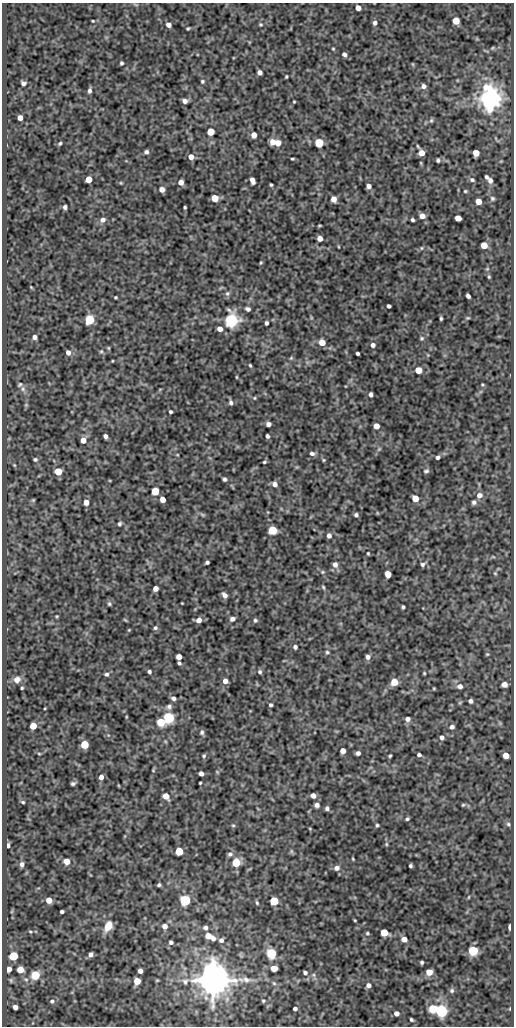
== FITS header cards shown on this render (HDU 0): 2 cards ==
NAXIS1  =                  512
NAXIS2  =                 1024

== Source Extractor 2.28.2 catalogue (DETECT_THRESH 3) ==
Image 512 x 1024 px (HDU 0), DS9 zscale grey, 1 PNG px = 1 image px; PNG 516 x 1028 px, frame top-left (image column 1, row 1024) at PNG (2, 3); no overlay
Background 76.2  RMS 0.49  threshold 1.48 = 3 sigma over >= 5 px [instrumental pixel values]
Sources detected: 255; all 255 listed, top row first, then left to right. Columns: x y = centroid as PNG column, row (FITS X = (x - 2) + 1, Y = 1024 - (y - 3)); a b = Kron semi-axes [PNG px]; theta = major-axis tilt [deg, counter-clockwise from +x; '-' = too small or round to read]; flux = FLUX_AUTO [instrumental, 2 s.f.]
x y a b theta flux
135 5 7 3 -19 38
358 8 5 4 - 270
93 21 3 2 - 30
456 21 5 5 - 610
375 23 5 4 - 110
261 24 5 4 - 38
168 25 5 4 - 160
188 29 4 3 - 40
492 48 5 3 - 28
333 49 3 3 - 31
344 54 4 4 - 99
122 63 4 3 - 55
412 64 5 3 - 28
260 72 5 4 - 130
286 77 4 3 - 38
202 81 4 4 - 48
23 83 5 5 - 110
423 86 6 5 - 130
89 91 6 4 86 87
490 98 7 6 - 39000
185 101 5 4 - 140
294 102 3 2 - 30
20 118 4 4 - 230
431 120 7 5 68 54
210 132 5 5 - 920
254 135 5 4 - 280
273 142 5 5 - 310
60 143 4 3 - 51
278 143 5 5 - 330
319 143 5 5 - 2000
146 152 5 4 - 80
421 153 5 5 - 300
476 153 5 5 - 460
191 157 5 5 - 290
292 159 4 2 - 33
438 160 4 3 - 56
421 163 5 3 - 28
486 177 4 3 - 63
89 179 5 5 - 540
252 180 6 4 -69 220
472 180 6 5 - 69
490 180 6 5 - 120
181 182 5 4 - 210
121 183 5 4 - 31
271 185 3 3 - 39
369 186 4 4 - 130
162 189 5 4 - 190
465 191 3 3 - 36
215 198 5 5 - 700
492 198 6 5 - 56
334 199 5 5 - 230
478 201 5 4 - 320
65 207 4 4 - 94
185 207 3 3 - 43
422 216 5 5 - 220
458 218 5 5 - 300
103 220 7 5 25 150
412 220 4 3 - 64
320 238 5 4 - 250
484 245 5 5 - 480
421 248 5 3 - 30
261 263 4 3 - 34
489 277 4 3 - 34
31 287 4 3 - 28
227 293 7 6 - 76
468 296 5 4 - 100
116 297 3 3 - 36
389 306 4 3 - 81
248 309 5 4 - 95
441 318 4 3 - 45
468 318 6 3 -1 34
89 320 5 5 - 2700
231 320 6 6 - 8400
266 323 4 3 - 71
220 329 5 4 - 200
34 337 5 4 - 110
422 338 5 5 - 47
322 342 5 5 - 510
373 345 5 5 - 110
109 348 6 4 -89 34
101 351 5 5 - 45
68 352 5 4 - 170
358 353 4 3 - 63
291 358 6 4 45 41
112 361 3 2 - 24
250 365 4 3 - 40
418 370 5 5 - 540
236 377 4 3 - 28
20 384 6 4 50 46
482 384 3 3 - 29
23 389 8 6 -89 99
371 394 4 4 - 100
254 398 5 4 - 36
231 402 6 5 - 96
170 412 4 3 - 56
268 424 4 4 - 140
376 426 5 4 - 350
105 436 5 4 - 100
267 436 4 3 - 81
83 440 5 4 - 260
379 449 7 4 45 49
312 453 6 5 - 100
437 457 5 4 - 90
35 459 4 4 - 57
324 460 4 4 - 35
264 462 3 3 - 41
14 465 5 4 - 30
58 471 5 5 - 720
426 471 7 5 8 68
225 479 4 4 - 75
275 484 6 5 - 160
155 491 5 5 - 1000
479 495 7 6 - 190
415 498 5 5 - 570
163 499 5 4 - 320
33 500 5 4 - 38
86 502 5 5 - 260
474 502 6 6 - 89
202 515 8 4 -19 59
356 515 4 4 - 73
119 524 6 4 47 66
273 530 5 5 - 1700
329 535 5 5 - 130
368 553 3 2 - 34
207 562 4 4 - 67
335 564 7 6 - 160
423 564 6 5 - 83
322 572 5 5 - 45
495 573 5 4 - 38
388 574 5 5 - 440
323 587 6 4 -60 43
155 589 5 4 - 210
224 595 6 5 - 140
182 603 2 2 - 21
109 604 5 5 - 55
403 607 4 3 - 52
57 616 4 3 - 30
232 619 5 4 - 140
125 620 6 3 -37 33
199 620 6 5 - 170
255 620 5 5 - 59
155 628 6 5 - 67
129 630 4 3 - 26
295 647 5 4 - 83
327 652 5 5 - 53
487 654 4 4 - 34
179 657 5 5 - 260
368 657 6 5 - 120
179 663 4 3 - 57
149 672 4 4 - 71
260 672 5 5 - 66
424 673 4 3 - 33
106 674 6 5 - 71
17 679 8 7 - 220
225 681 5 5 - 220
394 682 5 5 - 660
504 684 5 4 - 210
460 686 6 6 - 160
22 688 3 3 - 37
434 688 3 3 - 29
173 698 6 5 - 100
470 701 4 4 - 89
460 702 6 3 19 37
271 705 3 3 - 63
169 707 8 6 36 110
126 717 4 3 - 25
168 718 5 5 - 4900
408 719 5 5 - 160
161 722 5 5 - 1200
33 726 5 5 - 620
452 727 6 5 - 93
202 732 6 5 - 80
442 737 5 5 - 96
85 744 5 5 - 1200
343 751 5 4 - 260
358 753 4 4 - 100
39 754 5 3 - 30
419 755 4 4 - 88
204 756 5 4 - 49
390 756 3 3 - 42
506 756 5 5 - 400
153 770 4 3 - 27
201 774 4 4 - 140
101 777 5 4 - 150
200 783 3 2 - 31
73 784 4 3 - 62
166 796 6 5 - 360
313 796 5 4 - 190
23 802 5 3 - 43
317 805 5 5 - 120
463 805 5 4 - 38
327 808 4 4 - 83
407 819 4 3 - 55
508 824 6 5 - 63
233 825 5 4 - 40
377 825 4 3 - 49
310 829 5 3 - 27
386 844 6 4 -89 43
8 845 5 3 - 85
179 851 5 5 - 1100
291 851 7 4 -72 46
230 854 7 6 - 92
353 859 4 3 - 29
66 861 5 5 - 290
236 862 5 5 - 1500
22 864 6 5 - 120
410 866 3 3 - 55
337 868 7 6 - 150
159 885 4 3 - 56
469 897 5 3 - 27
49 900 5 5 - 350
185 900 5 5 - 3900
274 901 5 5 - 1400
257 903 5 4 - 46
62 912 4 3 - 72
355 920 3 2 - 29
108 926 11 7 62 440
165 926 6 6 - 180
510 927 5 3 - 200
205 928 5 5 - 88
30 931 5 3 - 36
384 932 5 5 - 850
367 933 4 4 - 45
208 936 5 5 - 380
213 938 5 5 - 120
404 939 5 5 - 230
221 940 5 5 - 99
171 942 4 4 - 77
473 951 5 5 - 2800
271 954 5 5 - 3300
90 955 4 4 - 110
13 956 5 5 - 2000
422 962 3 3 - 54
274 968 5 5 - 400
9 969 5 4 - 170
20 970 5 5 - 460
140 971 4 4 - 160
429 972 5 5 - 360
305 973 5 4 - 76
35 975 5 5 - 1900
213 980 9 9 - 92000
137 981 5 5 - 470
185 981 9 8 - 140
274 983 6 5 - 50
368 985 5 5 - 120
452 990 7 6 - 70
52 1001 6 5 - 80
263 1001 4 3 - 40
15 1007 4 4 - 150
295 1009 4 3 - 93
433 1009 5 5 - 1400
510 1009 4 3 - 24
441 1011 6 5 - 7200
396 1013 4 4 - 140
411 1020 4 3 - 52